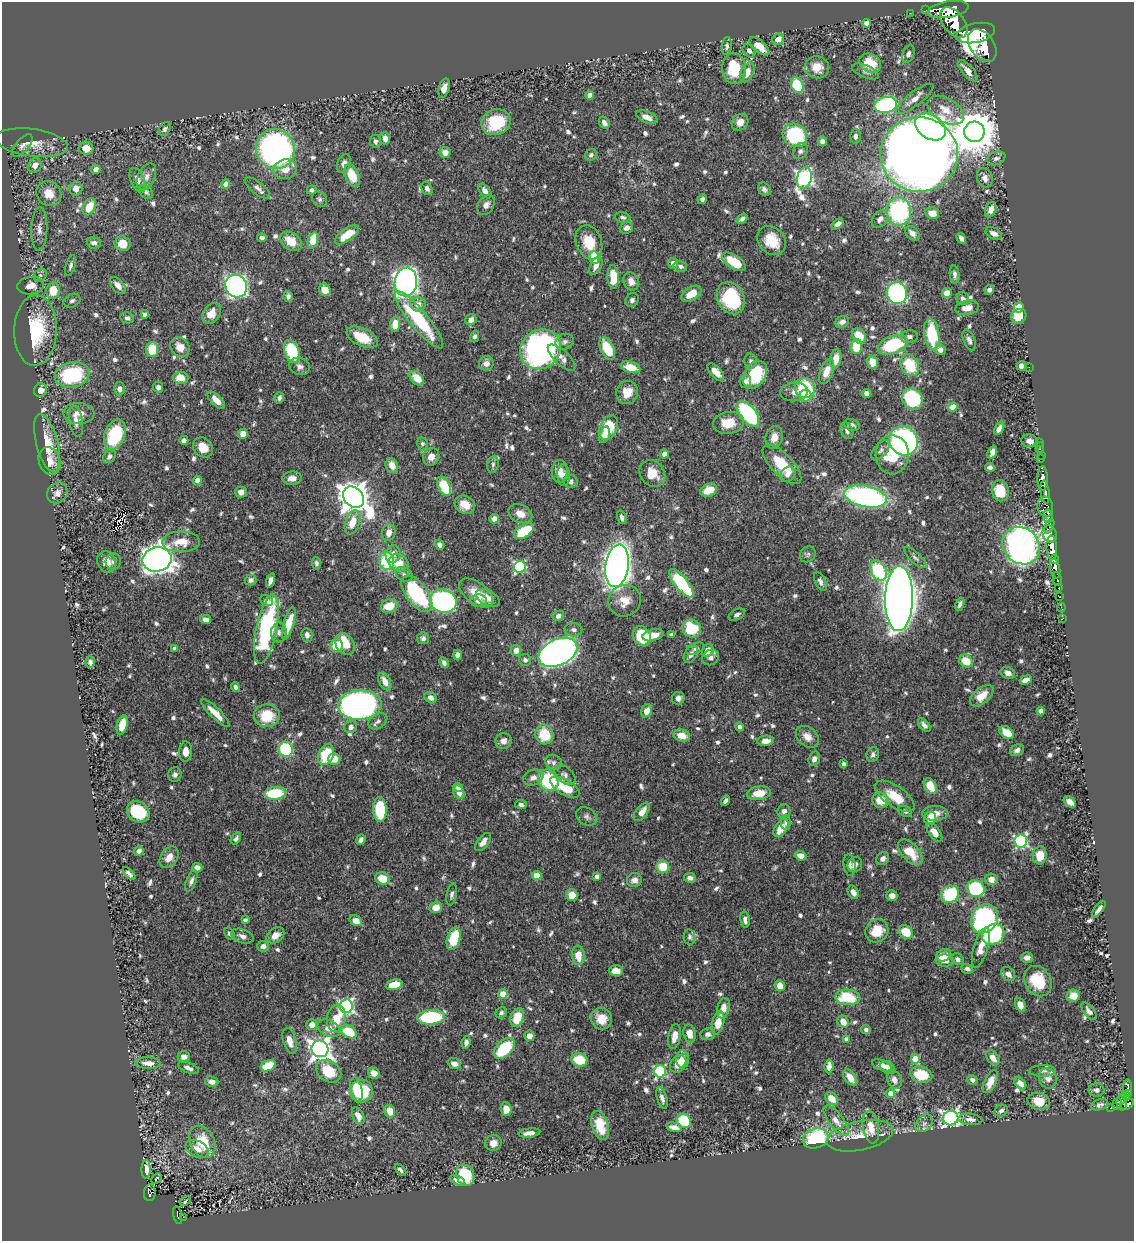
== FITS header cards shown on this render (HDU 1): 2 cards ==
NAXIS1  =                 1132
NAXIS2  =                 1239

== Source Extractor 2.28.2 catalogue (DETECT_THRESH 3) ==
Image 1132 x 1239 px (HDU 1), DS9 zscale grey, 1 PNG px = 1 image px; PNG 1136 x 1243 px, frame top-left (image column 1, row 1239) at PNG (2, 2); each listed source drawn as its Kron ellipse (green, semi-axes under 4 px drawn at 4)
Background 0.62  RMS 0.009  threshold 0.027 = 3 sigma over >= 5 px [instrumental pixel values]
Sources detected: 830; of the 830, the 500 brightest by FLUX_AUTO listed and drawn (330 fainter detections omitted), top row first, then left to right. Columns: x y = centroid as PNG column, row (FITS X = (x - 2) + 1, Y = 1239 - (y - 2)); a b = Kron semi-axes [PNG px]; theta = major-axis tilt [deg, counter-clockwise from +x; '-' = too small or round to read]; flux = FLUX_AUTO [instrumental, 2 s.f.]
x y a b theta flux
926 10 2 2 - 6.9
948 10 21 8 10 2500
910 13 2 2 - 5.6
954 22 18 10 -52 2600
867 23 4 4 - 3.3
975 33 20 9 12 3500
778 39 6 5 - 6.3
982 45 18 12 -56 2800
727 46 9 5 83 1.7
759 46 12 6 -40 8.9
749 51 7 5 -48 2.5
908 54 9 6 69 2.3
870 63 11 9 -31 16
817 67 12 11 - 8.9
734 69 15 12 -84 25
865 71 14 6 -24 2.4
968 71 13 5 -49 5
747 72 10 6 66 7.2
797 85 8 6 -65 32
444 88 10 5 73 5.1
590 95 4 4 - 5.5
915 99 23 7 37 6.5
886 105 11 8 13 82
946 110 20 12 -30 10
647 117 11 5 -23 5.8
496 122 15 12 21 30
740 122 9 7 44 5.1
604 123 6 5 - 2.6
930 127 17 12 -32 170
165 129 7 5 55 1.8
974 132 10 10 - 2400
795 135 13 11 -37 49
855 136 7 5 -90 2.2
385 138 6 5 - 4.3
375 141 6 5 - 2.1
822 141 5 4 - 2.7
32 143 36 13 -8 13
22 146 14 6 49 2.7
86 148 7 6 - 7.2
275 149 20 19 - 210
800 151 8 7 - 2.2
445 153 5 5 - 4.7
919 154 39 37 -1 1400
591 155 6 5 - 1.8
996 158 9 6 22 2.5
344 163 10 6 69 3.6
35 165 8 6 58 5.2
96 169 4 4 - 4.8
285 169 12 10 12 7.6
352 176 12 7 -67 17
146 177 14 8 65 4.3
804 178 11 7 76 180
985 178 10 7 -72 3.2
137 180 13 7 -67 4.2
226 184 4 4 - 5.1
76 188 7 6 - 5.8
257 188 15 6 -38 3.1
427 188 7 5 -63 2.5
764 189 7 5 -50 2.3
312 190 5 4 - 1.8
485 191 8 5 -52 3.5
146 192 8 6 -49 1.8
49 193 13 11 -44 10
319 199 8 6 -46 1.7
702 199 5 4 - 2
486 205 11 7 59 3.2
89 207 9 6 61 12
991 210 8 5 70 4
899 211 14 12 89 82
932 213 7 6 - 7.3
623 217 8 5 -13 1.7
742 219 6 4 39 2
880 219 10 7 51 3.5
838 224 7 4 37 2.6
626 228 7 5 23 3.3
39 229 22 8 88 5.8
912 233 8 5 -45 3.5
994 233 9 5 -27 4
347 235 14 6 36 13
262 238 4 4 - 2
961 238 5 4 - 2.8
313 240 8 5 73 18
772 240 16 13 -47 13
291 241 12 8 -37 10
589 242 18 12 -68 16
94 243 7 5 -9 2.8
122 244 8 7 - 10
594 257 6 5 - 14
734 262 13 6 -33 17
673 263 5 5 - 3.3
70 266 10 4 73 2.1
596 266 9 5 63 4.3
680 266 7 5 -17 1.8
955 274 9 5 -84 2
40 275 7 6 - 1.7
613 277 12 5 -87 13
631 281 9 7 -69 4
406 282 14 11 81 410
118 285 10 6 -49 4.8
30 286 13 8 7 7.5
236 286 12 10 -55 250
325 290 6 5 - 7.9
989 290 5 4 - 2
53 291 8 7 - 14
897 293 11 10 - 110
947 293 5 5 - 5.1
691 294 11 6 33 10
288 296 5 4 - 1.9
731 298 17 13 -62 48
963 299 6 6 - 2.1
632 300 7 6 - 2
72 301 9 6 24 2.1
418 304 8 7 - 4.8
967 308 12 7 10 5.1
1019 308 5 5 - 24
211 313 11 8 53 8.1
145 314 4 4 - 2
1019 316 8 7 - 15
127 318 7 5 -10 1.9
419 320 36 9 -50 50
471 320 6 5 - 3.7
842 322 7 5 26 2.5
395 324 7 5 87 10
35 330 35 21 88 49
932 334 16 7 -82 32
475 336 6 4 75 1.8
859 336 8 6 -56 13
362 337 17 8 -25 16
909 337 9 6 8 2.1
969 340 11 5 -68 2.4
565 342 9 7 24 2.3
893 345 16 9 20 44
856 346 7 6 - 17
180 347 10 9 - 6.8
607 348 12 6 -65 22
152 349 7 6 - 14
541 349 21 19 38 210
940 350 6 5 - 4.7
292 351 12 7 -70 35
562 358 18 7 -43 4.7
836 359 9 5 80 7
751 361 7 6 - 2.3
872 362 7 5 -72 8.9
486 363 7 7 - 4
910 365 11 8 -62 22
300 366 10 8 -19 3.2
1021 366 5 4 - 3.5
631 367 10 5 -15 11
1029 367 2 2 - 19
827 371 13 6 68 6.8
716 372 11 5 -48 7.1
72 375 17 12 13 51
755 375 15 10 56 34
181 378 7 6 - 7.9
417 378 8 5 -47 10
745 381 6 6 - 2.5
158 387 5 5 - 2.1
805 388 10 9 - 41
120 389 6 5 - 2.7
41 390 7 6 - 4.7
627 392 12 10 76 9.4
794 392 14 9 6 4.4
867 394 4 4 - 4.2
806 396 6 6 - 23
279 398 6 5 - 2.1
912 399 11 9 -50 54
216 400 11 5 -45 7.1
953 407 5 4 - 12
79 413 15 10 -1 7.1
748 414 15 8 -51 79
76 422 16 6 -81 3.9
728 423 15 11 8 14
852 425 8 5 -18 2
608 428 13 8 62 24
999 428 7 4 62 4
847 431 8 6 -68 2.3
243 434 5 5 - 7.2
115 435 16 10 68 43
605 435 8 5 72 4.7
774 437 11 8 74 6.3
184 440 4 4 - 2.6
904 441 15 14 - 160
1029 441 8 6 -11 3.1
1039 442 2 2 - 6.9
47 443 30 11 -75 16
422 444 6 5 - 1.7
203 447 11 9 -46 9
1040 448 5 2 - 12
881 450 12 6 49 2.5
992 452 7 4 68 4
664 454 4 4 - 5.4
892 455 19 16 -89 24
1041 455 2 2 - 9
109 456 7 5 56 2.4
431 457 9 8 - 5
1040 459 3 2 - 15
49 461 14 10 -71 7.8
493 464 8 5 81 1.7
782 464 25 11 -46 20
392 465 7 6 - 6.6
990 467 5 4 - 1.9
560 472 11 8 -89 5.8
652 473 14 12 -52 11
788 474 8 6 46 3.5
564 475 11 6 -86 3
292 478 9 6 3 3.7
1042 478 12 5 -88 1000
197 480 4 4 - 5.3
570 481 7 6 - 2.3
444 486 10 6 -62 33
709 490 9 6 22 11
1000 491 10 8 -81 17
241 492 5 5 - 4.1
1045 492 11 3 -82 630
57 493 11 9 43 4.1
865 496 22 10 -12 150
354 497 12 9 -44 1100
465 505 10 8 -28 9.1
1045 507 10 7 -80 220
520 514 12 9 -25 6.3
1048 516 6 4 85 460
622 517 7 4 -69 2.1
494 519 5 4 - 4.5
352 522 12 7 70 11
1049 526 8 3 67 250
524 531 11 6 33 30
389 533 8 7 - 5.5
1050 534 9 6 -69 540
181 542 19 10 1 11
440 545 5 4 - 2.5
1021 546 20 17 -45 680
1052 548 12 5 -87 1500
393 554 9 7 80 4.1
808 554 8 7 - 1.8
915 558 14 5 -43 2.1
157 559 14 12 12 770
1054 559 5 3 - 210
387 561 9 7 -83 31
106 562 11 9 -68 6.6
113 562 8 7 - 2.4
316 563 6 4 -83 1.7
398 563 10 8 -18 11
617 566 21 11 82 670
520 567 6 6 - 69
1055 569 10 5 -80 820
878 570 10 7 -62 37
404 574 9 6 -29 2.2
1057 579 7 3 -80 100
251 580 6 5 - 2.1
270 580 7 4 71 2.6
820 582 10 5 -65 2.2
681 583 17 6 -51 55
1059 588 3 3 - 75
476 593 20 10 -37 12
417 594 21 10 -53 57
1060 597 3 3 - 25
488 598 13 7 -29 5.2
899 599 32 14 89 1400
267 601 7 5 -25 2.5
443 601 13 11 -19 140
479 601 8 6 -5 3.1
625 601 16 15 - 10
960 604 7 4 67 1.8
389 606 8 6 18 12
1061 608 4 2 - 8.9
737 615 9 5 27 2
558 616 6 5 - 2.9
1063 618 2 2 - 4.1
206 619 6 4 -13 2.9
289 624 17 5 74 16
266 629 35 10 78 87
692 629 10 8 -33 32
573 630 9 6 -8 2.2
279 632 10 8 84 3.3
307 635 7 5 -81 2.5
653 635 11 5 14 5.6
671 635 4 4 - 2.3
642 636 10 8 -59 29
423 638 6 6 - 2.1
345 644 12 9 -55 18
336 645 7 6 - 12
175 648 4 3 - 2.3
695 649 9 5 24 1.8
516 650 6 5 - 4.5
708 651 6 5 - 7.5
558 652 20 13 25 390
691 654 9 6 57 3.6
457 655 5 4 - 2.9
711 658 8 7 - 3
525 660 6 6 - 2
966 661 7 6 - 13
90 662 6 5 - 1.9
444 663 6 4 -62 1.8
1008 673 7 5 -23 3.7
1026 680 6 4 20 4.3
385 681 9 5 -62 5.7
235 687 5 4 - 2
982 696 14 7 40 9.6
431 698 6 5 - 3.4
678 698 6 6 - 2.9
360 705 22 15 3 240
647 711 7 5 60 5.6
1041 711 4 4 - 6
215 713 19 5 -45 8.6
267 716 13 11 -1 19
378 721 10 7 34 2.4
122 725 10 5 76 11
924 725 8 4 -52 2.4
351 727 6 6 - 2.9
740 727 4 4 - 2.2
1007 732 8 5 -36 10
544 734 10 9 - 21
681 735 8 6 -15 7.6
807 737 12 9 -41 5.6
503 741 8 8 - 3.7
766 741 8 5 5 4.3
286 749 8 7 - 65
1017 750 7 5 28 2.4
185 752 10 6 87 4.3
873 754 7 6 - 2
326 755 11 7 65 25
334 759 6 6 - 8.2
814 759 7 5 73 2.8
553 762 8 7 - 2.3
844 764 4 3 - 2.3
175 775 7 7 - 2
565 775 12 7 -38 2.9
533 778 10 7 23 3.9
548 780 11 9 -53 49
930 786 8 6 -62 14
565 787 16 7 -32 21
458 788 5 4 - 4.8
459 792 7 5 -60 6.8
275 793 10 6 5 29
759 793 12 7 10 11
895 796 23 10 -35 15
880 800 8 7 - 10
726 801 5 4 - 2
1070 802 7 4 -41 4.7
521 804 6 4 -7 2.2
380 809 12 6 -88 41
784 811 7 6 - 3.2
905 811 7 5 -22 1.9
138 812 12 10 -36 33
642 812 10 6 54 6.2
935 813 13 7 2 6.1
587 816 11 8 -33 2.7
930 818 7 6 - 11
786 822 7 5 89 1.8
781 828 10 6 55 12
934 832 11 5 -55 6.4
236 838 6 4 54 2
361 840 5 4 - 2.2
1021 841 6 6 - 97
483 842 11 5 51 4.2
139 851 5 4 - 3.4
910 852 15 8 -46 14
1040 855 9 7 86 11
801 856 6 4 -21 4.7
169 857 12 8 55 5.7
883 859 7 6 - 2.3
849 865 11 6 -83 2.9
855 865 8 7 - 2.3
663 867 6 6 - 15
197 868 5 5 - 4.3
129 874 8 4 -45 2.1
537 875 4 4 - 17
597 876 4 4 - 2.3
690 878 6 5 - 2.9
382 879 7 6 - 13
991 879 6 6 - 5
634 880 7 7 - 3.5
191 881 11 5 69 2
975 888 9 8 - 43
853 892 7 5 -62 3.1
950 894 9 8 - 39
452 895 11 5 78 1.9
572 895 6 5 - 11
892 896 6 5 - 3.7
436 907 6 5 - 6.1
1099 909 10 3 53 2.8
985 919 15 12 56 150
245 920 4 4 - 2
745 920 8 4 -79 2.4
356 921 6 5 - 6.3
877 931 12 11 - 16
906 932 8 6 -42 15
229 933 6 4 -60 1.7
993 934 12 9 32 71
275 935 10 7 37 5.4
242 936 11 6 -20 3.3
690 937 8 6 -80 1.8
454 939 11 6 72 27
263 946 6 5 - 2.6
981 948 21 7 74 8.2
578 955 9 6 -84 9.1
944 955 8 6 22 8.4
1027 958 6 5 - 3.4
957 959 6 5 - 2.1
945 960 9 6 -3 3.9
967 969 6 5 - 2.2
616 971 7 5 -2 6.5
1008 974 8 6 -46 4.1
1038 981 16 13 -57 21
394 985 8 5 13 14
780 986 6 5 - 6.7
503 994 4 4 - 19
1073 996 6 6 - 8.3
848 997 12 8 -5 30
1020 1005 7 5 -68 6.2
346 1006 7 6 - 140
723 1008 10 6 78 5.3
1089 1011 10 5 -52 2.7
501 1013 6 5 - 1.9
431 1017 14 7 4 55
517 1017 9 6 70 17
336 1018 13 9 81 13
601 1019 11 10 - 10
843 1022 6 5 - 6.9
718 1023 12 6 76 11
312 1025 5 5 - 5.1
329 1028 12 8 -27 5.7
866 1030 5 4 - 1.8
349 1032 9 5 -28 24
689 1034 9 6 -78 6.7
707 1034 7 6 - 2.9
529 1036 5 5 - 4.4
674 1036 13 6 80 5.5
846 1039 4 4 - 2.3
290 1041 13 6 -74 5.7
466 1042 6 4 81 2.7
504 1048 12 7 46 36
320 1049 8 8 - 420
184 1057 6 5 - 3.3
993 1058 8 5 -52 5.5
683 1059 9 6 87 5.3
915 1059 5 4 - 17
579 1060 8 6 -16 21
148 1063 12 5 -4 5
454 1064 7 5 -22 4.1
678 1064 9 7 51 9.1
882 1065 10 5 -21 4.4
268 1066 8 5 24 23
829 1066 7 4 84 3.1
888 1067 8 5 -34 3.1
188 1068 11 5 -22 2.9
329 1071 13 10 -34 18
660 1071 6 6 - 69
1043 1071 13 6 1 2.2
374 1073 6 5 - 5.3
921 1075 11 8 -14 19
850 1077 9 5 -53 8
1048 1078 10 8 -73 4.1
894 1080 9 7 -68 3.3
972 1080 5 4 - 2.2
212 1082 7 5 -14 4.1
990 1082 12 6 66 7.2
1020 1083 7 5 -44 5.4
1128 1088 8 3 -89 110
356 1089 12 6 -76 14
1097 1090 8 6 -1 2.2
362 1091 11 11 - 24
890 1093 4 4 - 5.6
1128 1093 4 3 - 87
1126 1095 5 3 - 71
662 1098 11 5 -73 2.8
832 1098 7 5 -43 8.4
1039 1101 11 8 -14 11
1122 1102 8 5 -90 180
1117 1104 6 4 75 120
1100 1105 9 5 16 2
1127 1105 7 4 37 290
1111 1108 4 3 - 18
506 1109 7 5 -85 5.2
390 1111 6 5 - 7.7
1001 1111 7 5 26 2.1
358 1116 9 5 -64 5.1
951 1118 7 7 - 220
970 1119 12 5 -6 3
684 1121 7 6 - 35
836 1121 18 7 -53 6
924 1123 10 7 45 2.8
600 1125 15 8 -74 14
674 1127 8 4 -12 4.4
871 1127 16 8 -81 9.8
529 1133 11 4 7 4.6
860 1136 33 14 12 14
816 1138 13 9 19 54
202 1142 17 12 -62 20
493 1143 8 8 - 4.9
197 1149 12 8 -25 6.3
146 1169 9 4 89 7.2
400 1170 7 4 -49 1.9
465 1175 11 9 -67 36
156 1179 6 3 45 5.5
457 1180 8 4 -26 3.8
150 1193 8 6 84 130
185 1201 6 3 37 3.5
178 1215 9 4 -78 50
183 1217 3 2 - 6.4
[330 fainter detections neither listed nor drawn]